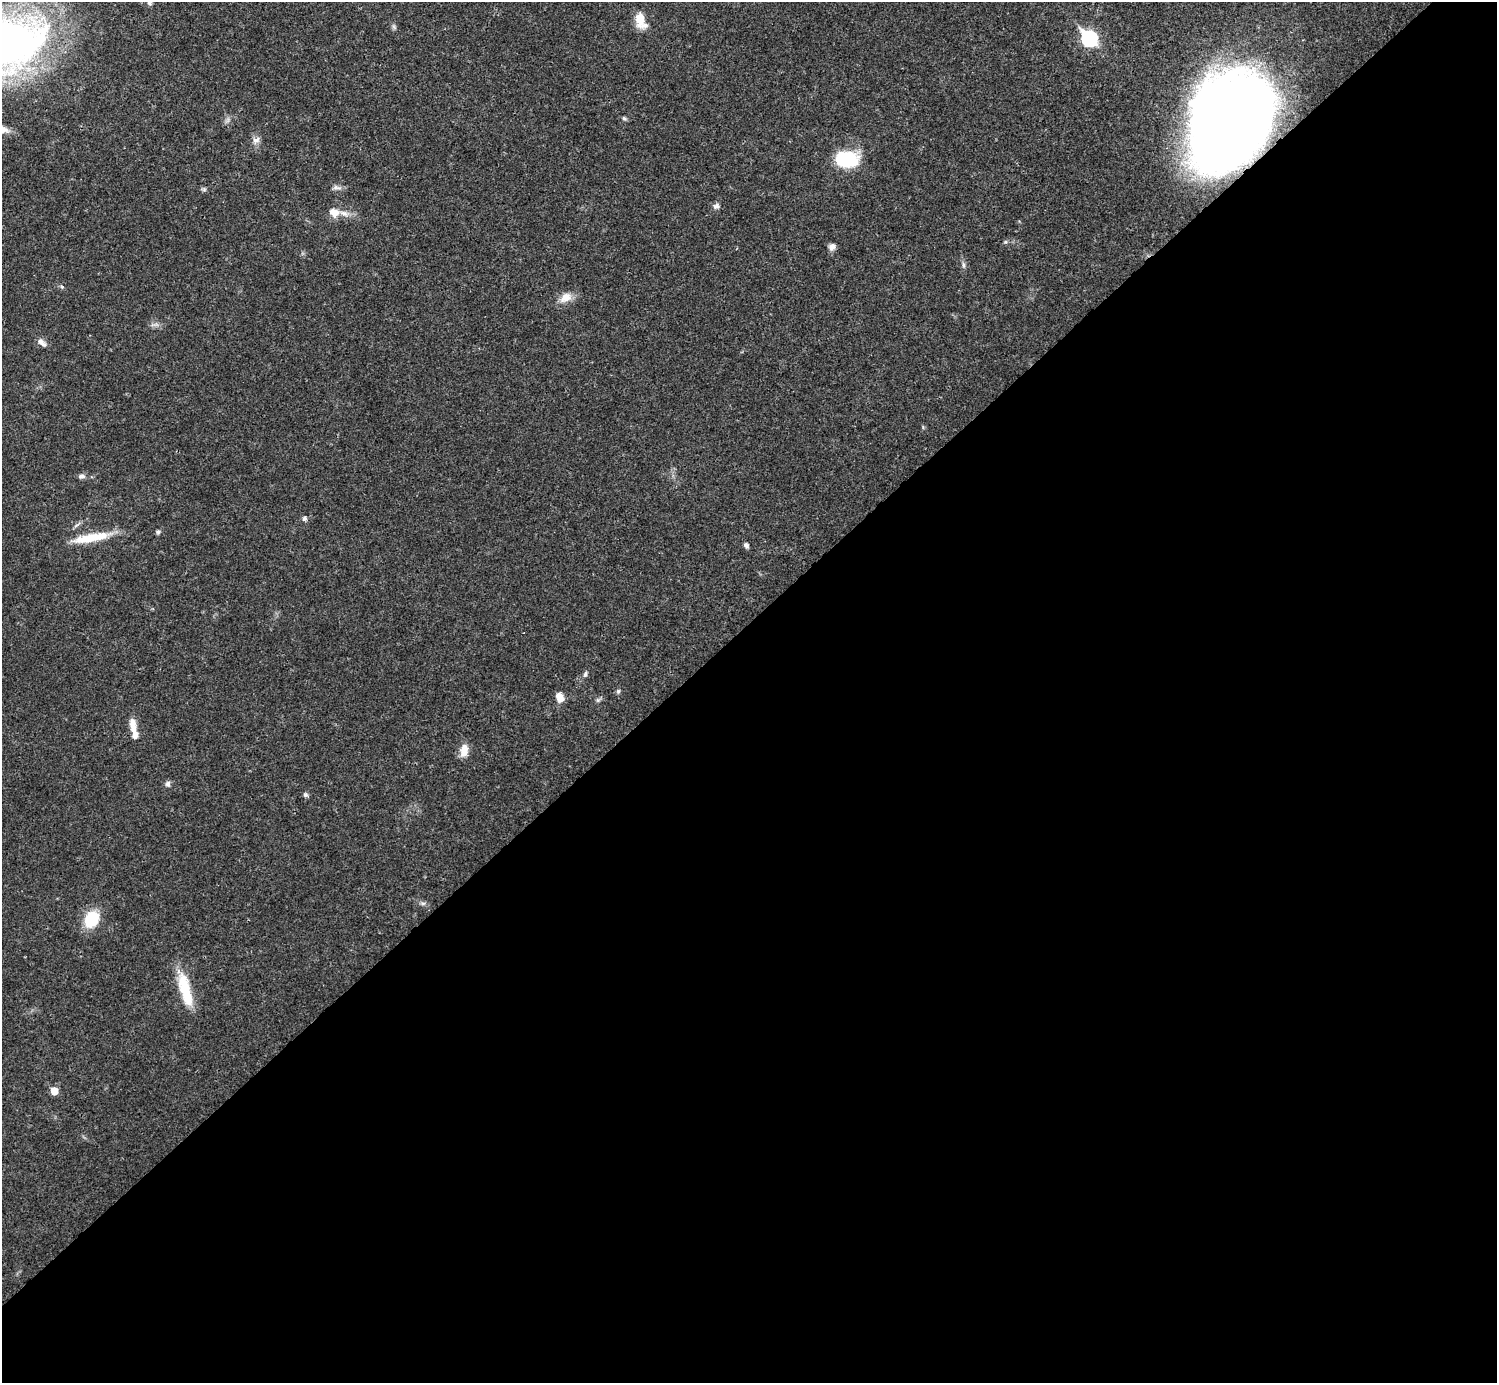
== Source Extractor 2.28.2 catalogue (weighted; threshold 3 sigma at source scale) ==
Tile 15 of 4 x 4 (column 3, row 4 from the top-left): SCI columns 2990-4484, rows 158-1538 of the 5981 x 5981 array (HDU 1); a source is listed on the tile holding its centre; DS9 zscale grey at full resolution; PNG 1499 x 1385 px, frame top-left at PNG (2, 2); no overlay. Shown black and unused: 55% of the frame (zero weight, under 3 of 4 exposures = <1% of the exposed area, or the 3 px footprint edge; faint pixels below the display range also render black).
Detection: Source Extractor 2.28.2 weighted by HDU 2 'WHT'; one run over the whole footprint, this tile lists its part. Background 0.0209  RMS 0.0022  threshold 0.01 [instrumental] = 3 sigma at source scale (4.5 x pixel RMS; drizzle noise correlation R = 1.50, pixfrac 1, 0.05/0.05 arcsec/px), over >= 5 px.
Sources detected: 41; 4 inside a brighter listed object's ellipse — not listed separately; the other 37 listed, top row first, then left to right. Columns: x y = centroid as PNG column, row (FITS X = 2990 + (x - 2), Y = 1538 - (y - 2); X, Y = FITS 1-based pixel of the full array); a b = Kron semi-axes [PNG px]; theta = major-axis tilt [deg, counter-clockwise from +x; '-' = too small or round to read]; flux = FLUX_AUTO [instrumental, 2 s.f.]
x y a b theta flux
150 2 7 6 - 0.61
640 19 20 11 -90 3.4
394 27 7 5 -46 0.44
1089 38 8 7 - 46
2 43 73 44 5 180
624 119 6 5 - 0.4
1229 120 79 58 61 310
3 130 14 9 -8 1.7
256 140 12 8 38 1.2
846 159 17 11 -4 19
337 187 13 5 -12 0.84
204 189 6 6 - 0.4
716 206 8 7 - 0.76
334 212 13 10 -21 2.3
1005 242 6 4 43 0.33
832 247 9 7 43 1.1
963 265 8 4 -82 0.53
62 287 6 4 -45 0.33
566 297 17 12 28 2.7
42 342 14 7 -41 1.2
82 476 9 6 8 0.8
304 518 6 5 - 0.66
158 532 6 5 - 0.45
96 537 44 11 12 6.7
746 545 7 5 -58 0.6
585 674 8 5 77 0.54
618 691 7 5 69 0.41
560 697 10 8 -68 2.2
598 700 6 6 - 0.45
133 726 19 8 -82 2.5
464 750 16 9 82 2.5
168 784 8 6 88 0.67
305 795 6 6 - 0.52
423 903 7 4 0 0.49
91 919 14 12 57 9.4
185 989 43 12 -75 8.7
54 1091 5 5 - 3.9
Overlapping masked pixels (flux is a lower limit): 1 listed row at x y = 1229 120
Isophote crosses this tile's border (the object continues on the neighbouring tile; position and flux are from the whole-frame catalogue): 3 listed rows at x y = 150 2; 2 43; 3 130